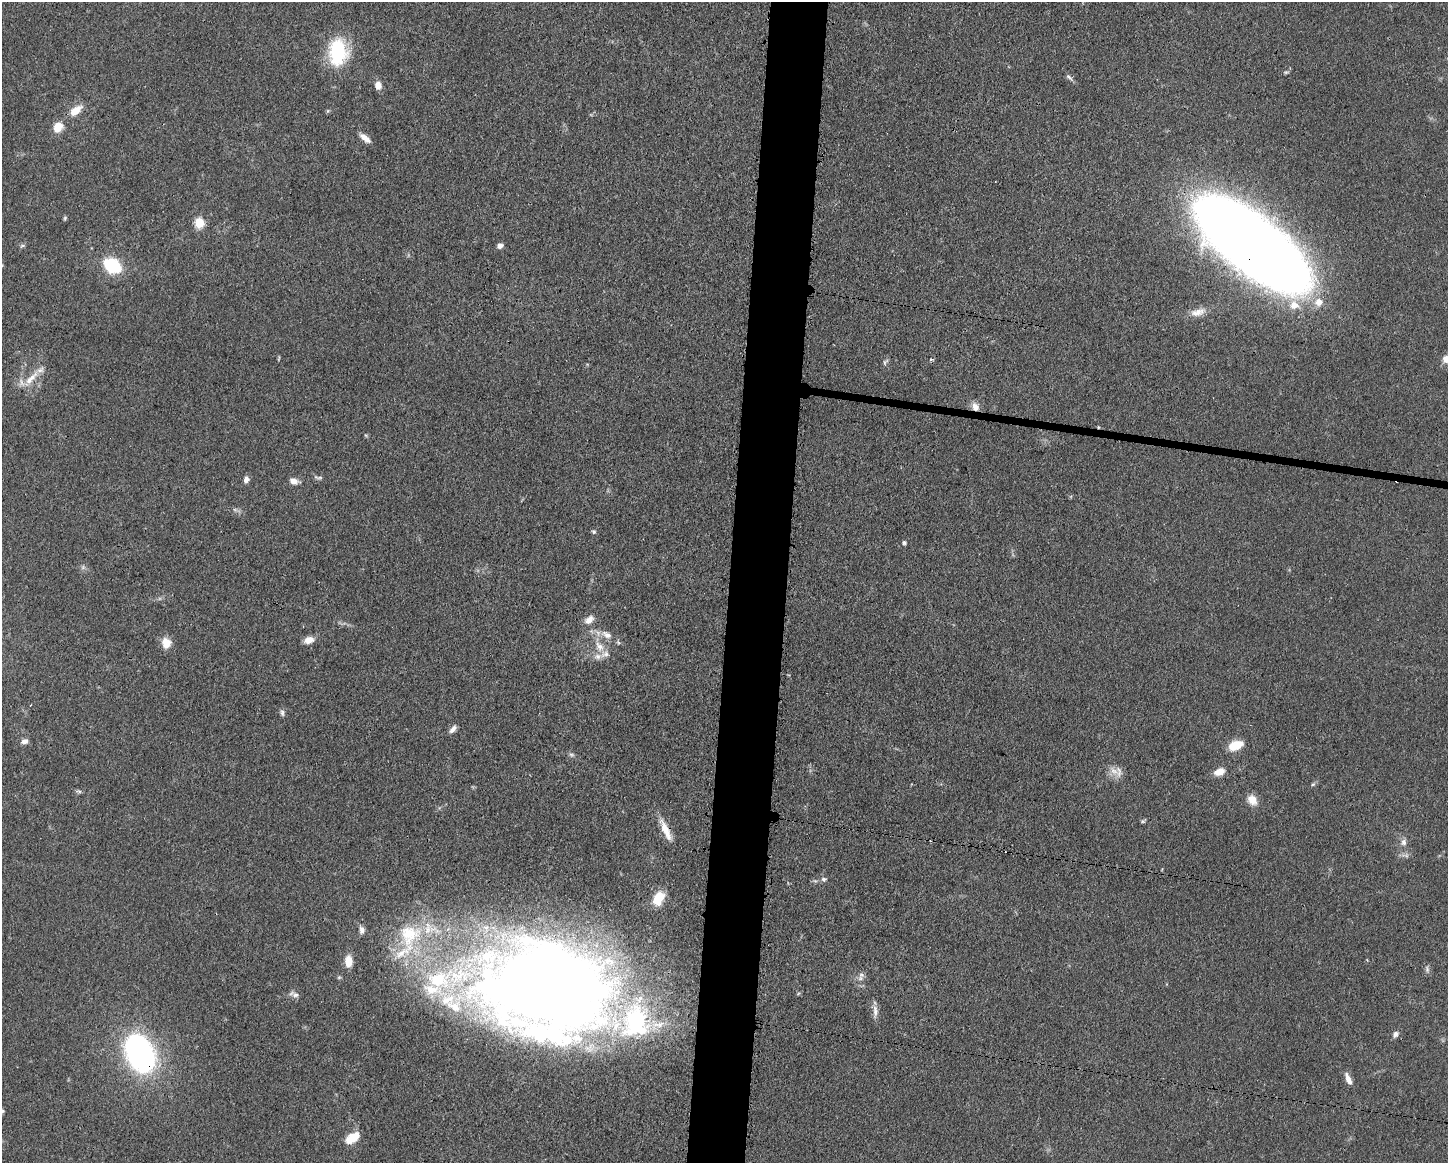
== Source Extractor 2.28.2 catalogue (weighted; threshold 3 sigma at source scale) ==
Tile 8 of 3 x 4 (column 2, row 3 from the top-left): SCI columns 1562-3007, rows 1163-2323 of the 4681 x 4648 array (HDU 1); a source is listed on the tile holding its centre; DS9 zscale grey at full resolution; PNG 1450 x 1165 px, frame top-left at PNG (2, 2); no overlay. Shown black and unused: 4% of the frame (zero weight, under 3 of 4 exposures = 1% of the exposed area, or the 3 px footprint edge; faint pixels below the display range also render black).
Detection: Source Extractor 2.28.2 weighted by HDU 2 'WHT'; one run over the whole footprint, this tile lists its part. Background 0.0597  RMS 0.0043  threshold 0.0191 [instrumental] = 3 sigma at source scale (4.5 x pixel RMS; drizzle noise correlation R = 1.50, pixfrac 1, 0.05/0.05 arcsec/px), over >= 5 px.
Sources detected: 77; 2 inside a brighter object's white glare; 3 cosmic-ray / hot-pixel residue — not listed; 11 inside a brighter listed object's ellipse — not listed separately; the other 61 listed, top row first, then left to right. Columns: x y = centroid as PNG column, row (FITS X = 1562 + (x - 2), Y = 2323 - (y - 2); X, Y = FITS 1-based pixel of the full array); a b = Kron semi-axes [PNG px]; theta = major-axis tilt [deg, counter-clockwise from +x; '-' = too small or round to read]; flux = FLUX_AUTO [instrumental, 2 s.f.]
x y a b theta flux
338 52 23 16 89 35
1286 72 5 5 - 0.6
1069 77 12 5 -44 1.3
378 85 8 7 - 3.2
76 110 18 9 37 5.8
58 127 10 8 55 6.7
365 138 14 6 -39 3.3
65 218 6 4 88 0.62
199 223 6 6 - 19
1252 244 86 33 -38 1100
22 246 6 4 19 0.69
500 246 7 6 - 1.5
112 265 11 8 -29 40
1319 302 10 10 - 4.4
1294 305 14 12 -17 5.7
1198 312 20 9 11 4.5
932 359 3 3 - 1.4
1446 359 8 8 - 3.1
885 362 10 5 53 0.97
31 379 28 8 47 6.3
975 407 10 8 -66 3.1
366 435 6 4 17 0.46
318 477 14 4 -11 1
246 479 7 6 - 1.9
293 481 10 6 -17 3.1
594 532 6 5 - 0.73
904 542 4 4 - 0.89
83 567 7 4 72 0.82
589 620 12 8 34 3.2
607 635 16 8 -28 3.8
309 640 11 7 19 3.6
166 643 13 12 - 4.6
599 646 17 10 -57 5.4
282 713 9 5 -79 1.1
453 729 11 6 50 1.9
24 741 9 7 14 1.9
1235 745 14 8 19 9.8
571 754 7 4 -19 0.8
1114 771 14 8 -26 3.4
1220 772 11 8 20 4.5
1313 784 6 4 19 0.62
79 791 9 3 -13 0.77
1252 800 13 9 -53 4.8
1143 821 6 4 -1 0.63
666 830 30 8 -65 6.4
1404 842 9 7 -88 1.8
824 879 6 6 - 1.1
658 898 14 9 61 11
362 930 10 7 -83 1.8
409 935 37 34 47 37
348 961 11 7 -89 6.2
1427 969 10 3 -86 0.95
861 975 9 7 27 1.7
549 986 121 77 -9 630
431 989 42 16 -13 22
295 995 11 7 -26 1.7
875 1011 17 6 -88 2.6
1395 1034 9 6 55 1.5
140 1054 31 21 -65 120
1348 1079 14 6 -67 3.3
353 1137 16 9 33 7.9
Overlapping masked pixels (flux is a lower limit): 4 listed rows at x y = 1252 244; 975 407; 666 830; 140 1054
Isophote crosses this tile's border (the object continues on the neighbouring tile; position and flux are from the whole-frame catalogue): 1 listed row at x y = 1446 359